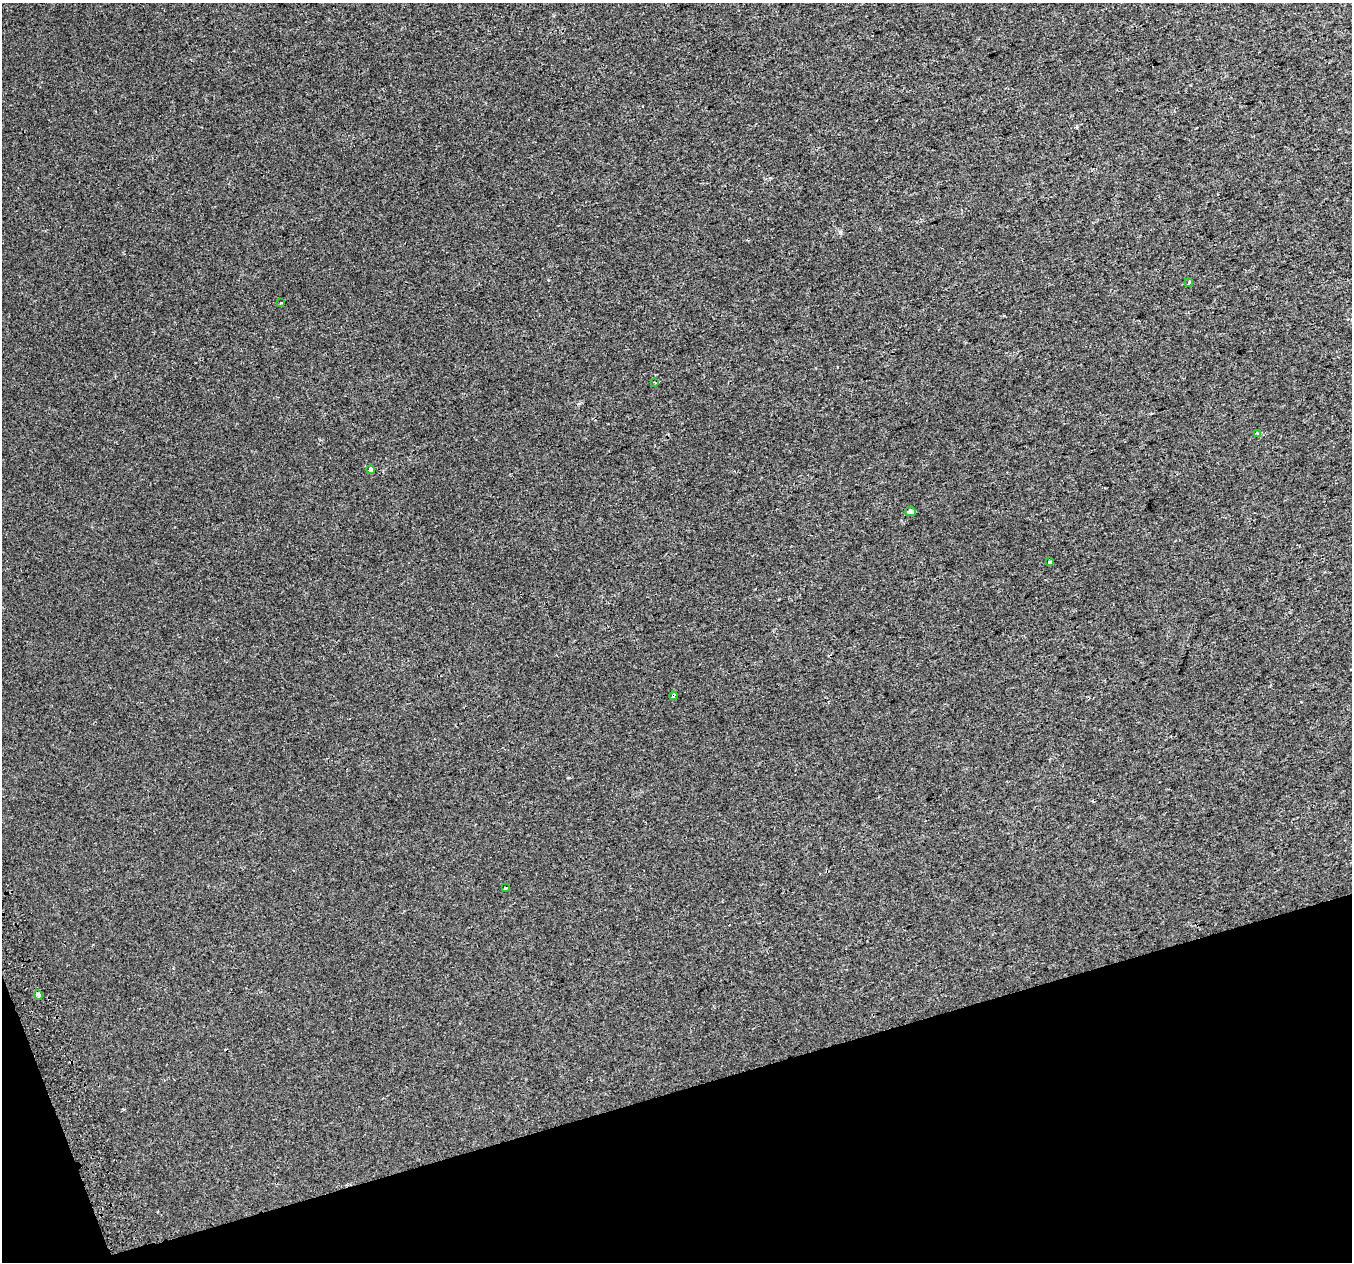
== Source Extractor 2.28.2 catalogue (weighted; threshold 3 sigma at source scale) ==
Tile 14 of 4 x 4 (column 2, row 4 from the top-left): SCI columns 1393-2742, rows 135-1394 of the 5483 x 5253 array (HDU 1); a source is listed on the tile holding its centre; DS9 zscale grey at full resolution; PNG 1354 x 1264 px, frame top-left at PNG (2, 3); each listed source drawn as its Kron ellipse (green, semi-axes under 4 px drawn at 4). Shown black and unused: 15% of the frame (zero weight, under 2 of 3 exposures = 2% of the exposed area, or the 3 px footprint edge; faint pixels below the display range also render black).
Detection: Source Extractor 2.28.2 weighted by HDU 2 'WHT'; one run over the whole footprint, this tile lists its part. Background 0.00652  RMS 0.006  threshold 0.0272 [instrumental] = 3 sigma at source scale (4.5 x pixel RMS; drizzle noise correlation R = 1.50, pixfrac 1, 0.0396/0.0396 arcsec/px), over >= 5 px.
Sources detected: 12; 2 cosmic-ray / hot-pixel residue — neither listed nor drawn; the other 10 listed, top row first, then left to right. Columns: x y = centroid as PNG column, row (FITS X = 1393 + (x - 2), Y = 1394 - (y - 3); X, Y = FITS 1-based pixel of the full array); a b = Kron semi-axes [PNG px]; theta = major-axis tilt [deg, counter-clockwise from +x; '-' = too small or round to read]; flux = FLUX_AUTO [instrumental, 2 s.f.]
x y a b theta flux
1189 283 4 3 - 1
281 303 3 2 - 0.62
654 382 3 2 - 0.57
1257 434 3 3 - 1.3
371 470 4 4 - 6
910 511 5 4 - 3.5
1050 562 4 3 - 2.9
673 696 4 3 - 2.8
505 888 3 3 - 3.7
38 995 5 4 - 12
Overlapping masked pixels (flux is a lower limit): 2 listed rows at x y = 673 696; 38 995